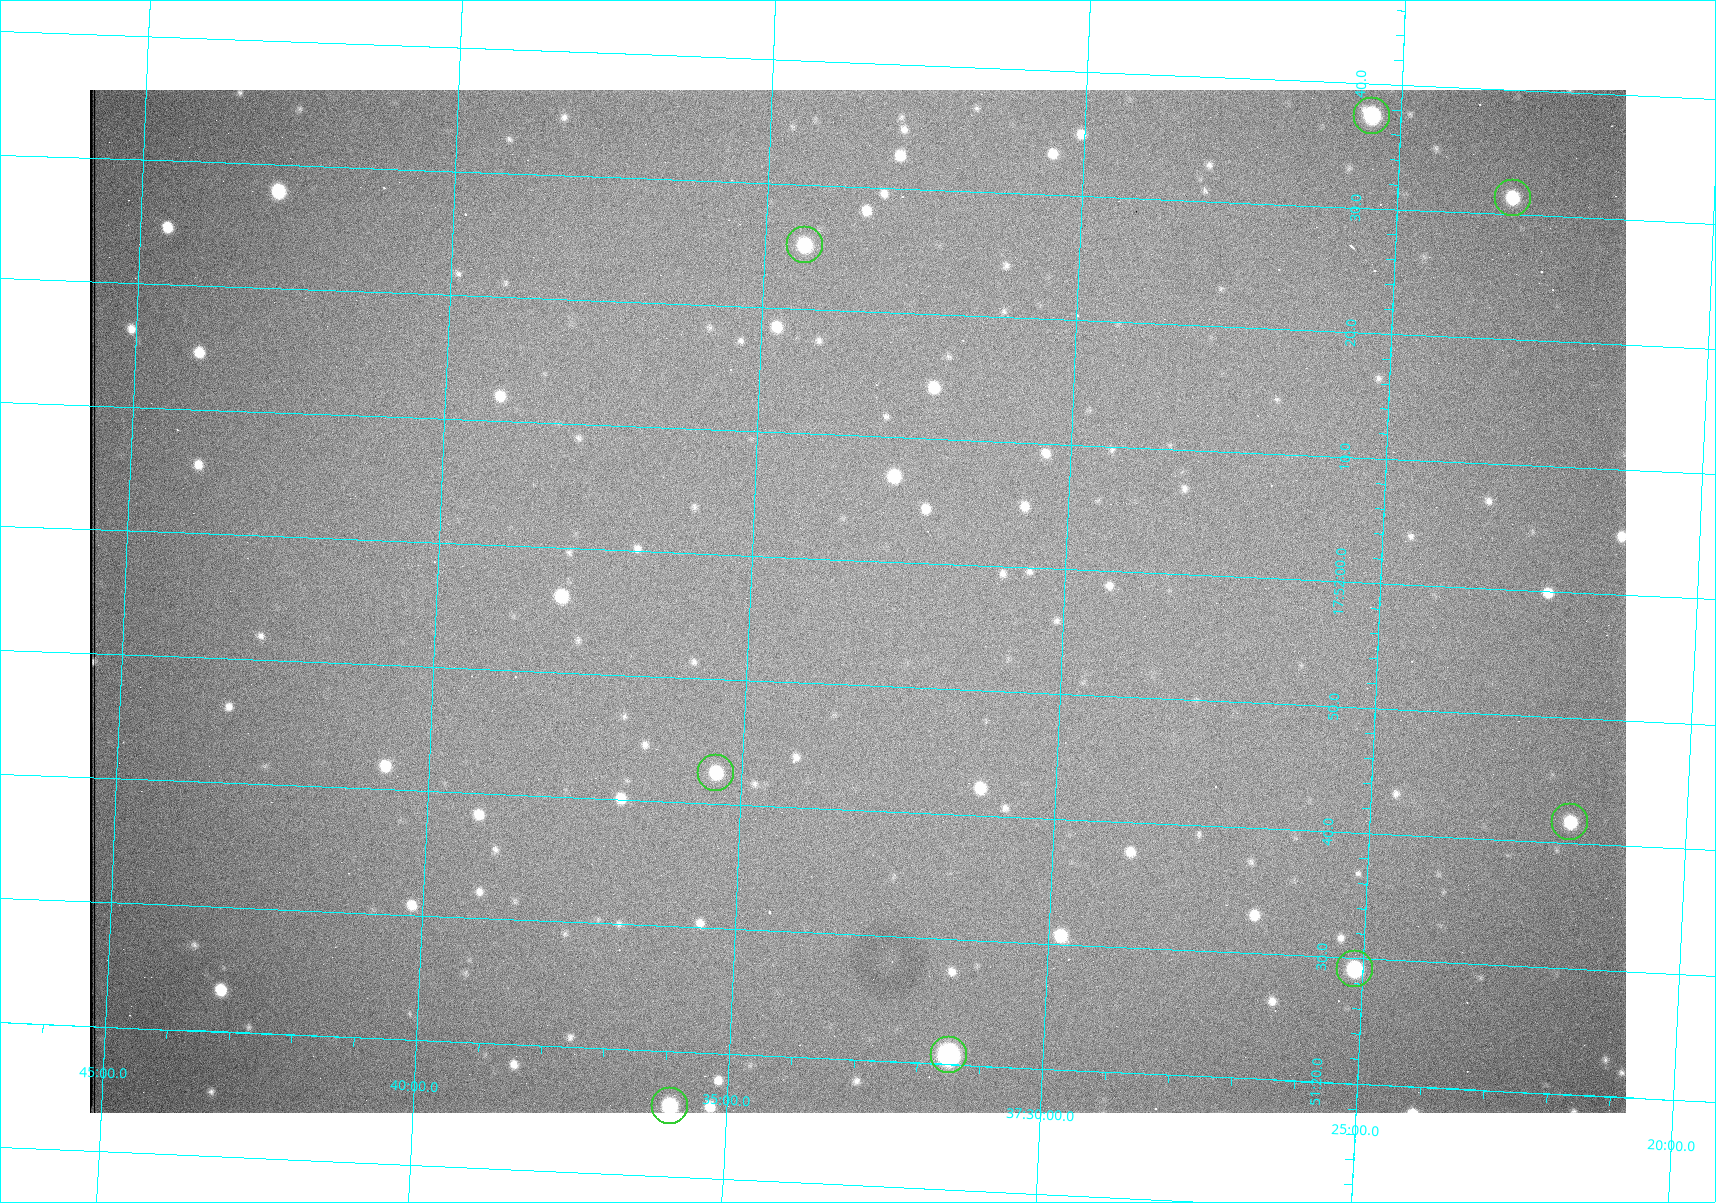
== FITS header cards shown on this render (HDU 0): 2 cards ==
NAXIS1  =                 1536 /fastest changing axis
NAXIS2  =                 1023 /next to fastest changing axis

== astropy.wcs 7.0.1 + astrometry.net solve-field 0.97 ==
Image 1536 x 1023 px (HDU 0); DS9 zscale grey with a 90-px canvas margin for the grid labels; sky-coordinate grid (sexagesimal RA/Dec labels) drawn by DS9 from the SOLVED WCS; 8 Tycho-2 reference stars matched to detected sources circled (green)
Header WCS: RA---TAN/DEC--TAN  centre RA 17:51:57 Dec +37:33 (267.99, +37.55 deg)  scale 0.958 arcsec/px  FOV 24.5' x 16.3'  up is +87 deg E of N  parity flipped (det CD > 0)
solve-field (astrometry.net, Tycho-2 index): VERIFIED the header's WCS against the Tycho-2 star catalogue (8 matches, 0 conflicts) and refined it, rather than solving blind
Solved WCS: RA---TAN-SIP/DEC--TAN-SIP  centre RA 17:51:57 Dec +37:33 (267.99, +37.55 deg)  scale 0.956 arcsec/px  FOV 24.5' x 16.3'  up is +87 deg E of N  parity flipped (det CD > 0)
The solver's refit moves the header's centre by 0.91 arcsec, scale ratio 0.9978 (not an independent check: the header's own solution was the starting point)
Tycho-2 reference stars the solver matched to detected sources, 8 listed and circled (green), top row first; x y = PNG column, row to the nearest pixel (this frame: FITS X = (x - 90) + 1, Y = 1023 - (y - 90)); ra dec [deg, ICRS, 3 dp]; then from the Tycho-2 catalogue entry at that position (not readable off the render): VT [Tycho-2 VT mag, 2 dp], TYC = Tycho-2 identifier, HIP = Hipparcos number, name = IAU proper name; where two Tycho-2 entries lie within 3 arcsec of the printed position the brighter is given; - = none
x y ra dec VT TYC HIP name
1372 116 268.156 +37.424 11.25 2620-712-1 - -
1513 198 268.131 +37.386 12.62 2620-526-1 - -
805 245 268.105 +37.573 11.82 3089-995-1 - -
716 773 267.927 +37.590 11.84 3089-1137-1 - -
1570 822 267.924 +37.364 11.94 2620-391-1 - -
1355 969 267.871 +37.419 11.35 2620-812-1 - -
949 1055 267.836 +37.525 9.96 3089-889-1 - -
670 1106 267.815 +37.598 11.54 3089-1081-1 - -